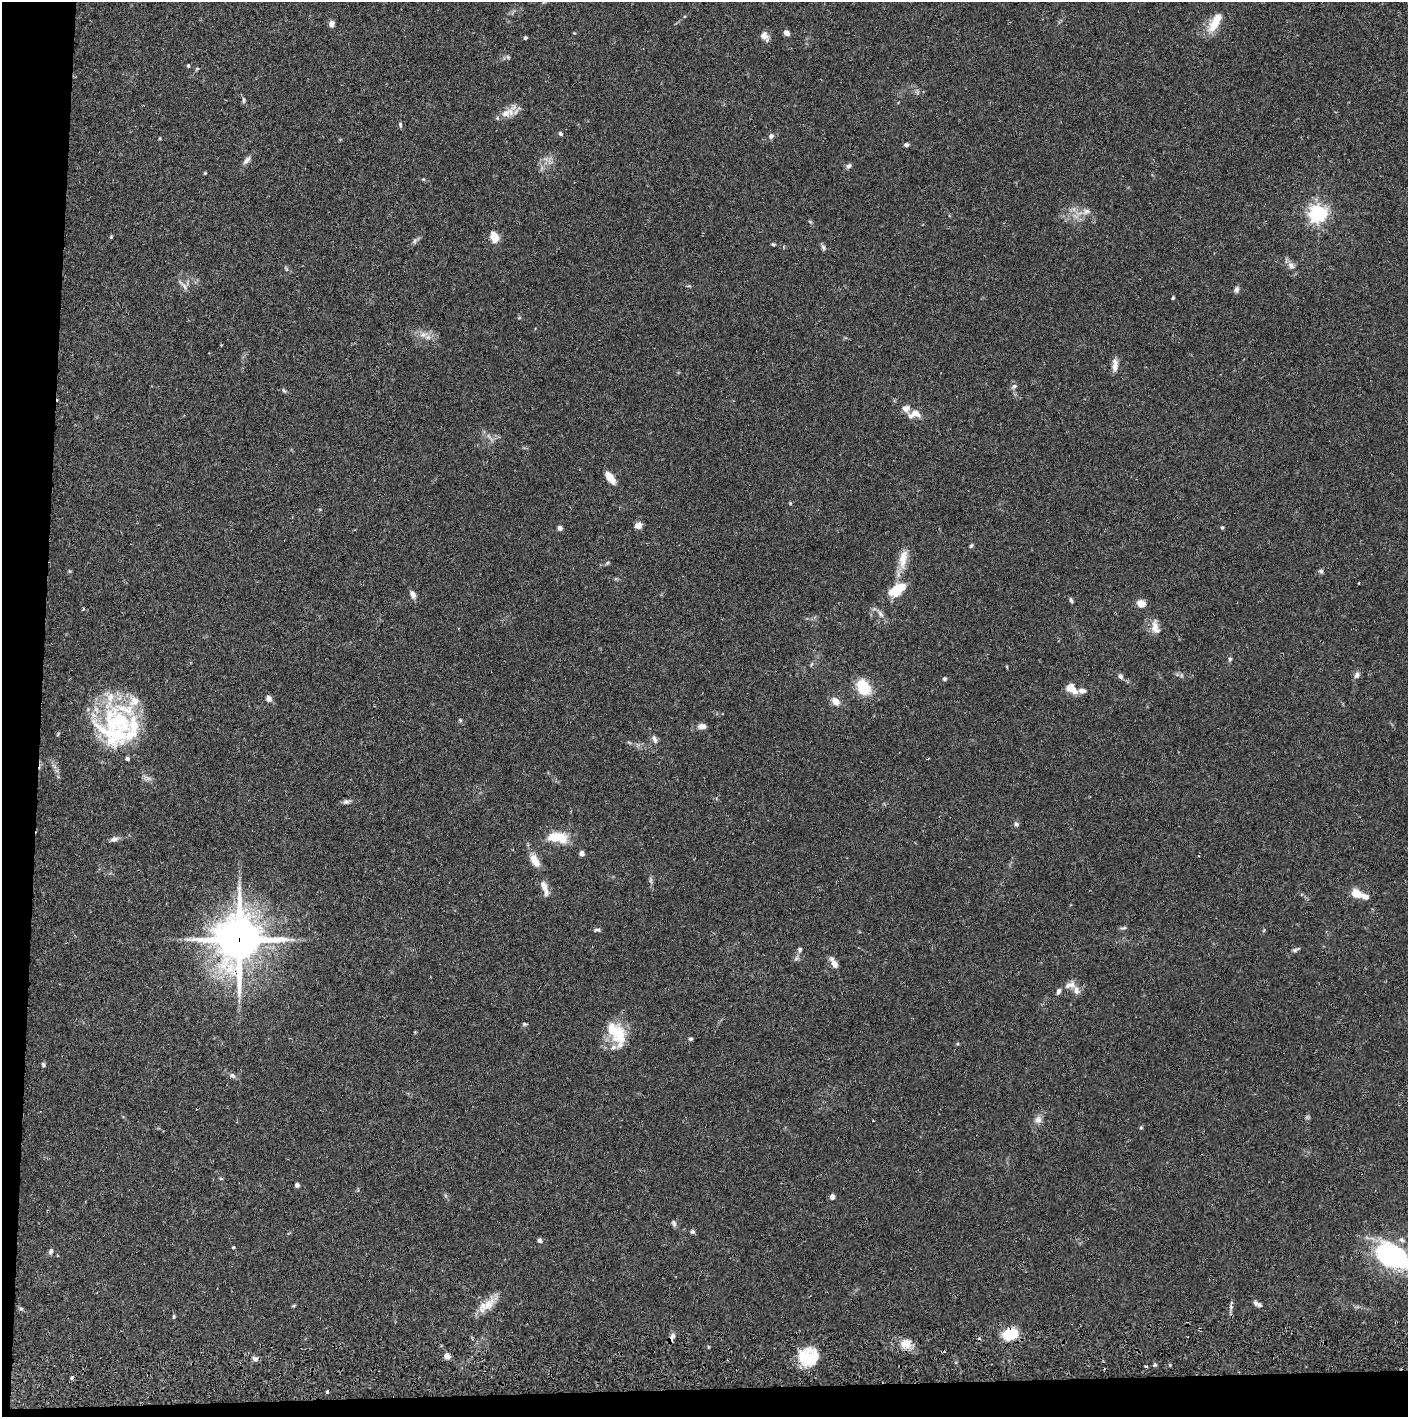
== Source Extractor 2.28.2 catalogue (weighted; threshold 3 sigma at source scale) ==
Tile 7 of 3 x 3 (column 1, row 3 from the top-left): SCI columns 4-1409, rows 57-1471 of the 4228 x 4360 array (HDU 1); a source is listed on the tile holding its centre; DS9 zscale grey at full resolution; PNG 1410 x 1419 px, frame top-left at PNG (2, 2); no overlay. Shown black and unused: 5% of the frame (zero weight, under 2 of 3 exposures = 3% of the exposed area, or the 3 px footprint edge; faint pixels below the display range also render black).
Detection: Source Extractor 2.28.2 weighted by HDU 2 'WHT'; one run over the whole footprint, this tile lists its part. Background 0.0687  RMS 0.0048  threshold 0.0217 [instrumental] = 3 sigma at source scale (4.5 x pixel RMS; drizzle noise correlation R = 1.50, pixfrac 1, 0.05/0.05 arcsec/px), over >= 5 px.
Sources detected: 135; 1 too faint to see at this stretch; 1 inside a brighter object's white glare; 3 cosmic-ray / hot-pixel residue — not listed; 16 inside a brighter listed object's ellipse — not listed separately; the other 114 listed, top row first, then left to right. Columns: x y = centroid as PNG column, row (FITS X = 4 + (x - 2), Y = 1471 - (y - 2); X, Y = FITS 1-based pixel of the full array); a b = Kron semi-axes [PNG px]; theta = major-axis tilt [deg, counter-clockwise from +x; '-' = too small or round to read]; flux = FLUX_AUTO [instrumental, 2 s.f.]
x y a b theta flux
332 24 6 6 - 2.4
1214 25 21 10 60 9.2
786 33 6 5 - 2.2
764 36 11 8 -51 3.2
525 38 4 3 - 0.73
508 57 6 4 -45 0.69
188 66 5 4 - 0.6
197 69 6 4 1 0.53
244 100 9 4 -86 0.94
506 113 15 11 29 5.4
400 124 8 4 -66 0.78
560 134 5 5 - 1
771 136 7 6 - 1.6
906 145 5 4 - 1.1
247 160 13 6 50 2.2
849 166 7 6 - 1.2
205 173 4 3 - 0.46
423 179 6 4 -17 0.55
1086 211 12 8 11 2.9
1318 213 6 6 - 210
810 222 6 3 -19 0.51
111 237 5 4 - 0.5
494 237 9 7 -72 7.8
773 244 5 4 - 0.66
823 247 9 5 -68 1.1
1291 265 11 7 -46 2.5
184 286 12 5 -54 2
1236 289 8 6 75 1.4
1173 298 4 3 - 0.57
519 318 5 3 - 0.46
423 335 12 7 7 3.4
1115 365 18 7 88 3.2
1014 386 8 6 37 1.2
284 391 8 4 -54 0.75
914 414 17 10 12 4.8
610 477 15 7 -54 5.6
790 503 5 4 - 0.47
320 509 5 3 - 0.44
638 525 8 6 21 3.1
560 528 5 5 - 1.6
1222 528 4 4 - 0.62
971 546 6 4 70 0.8
903 559 28 11 80 7.9
607 563 6 4 45 0.66
1321 571 6 5 - 0.98
1359 583 3 2 - 0.4
897 590 19 11 34 12
413 594 10 6 -61 2.3
1071 600 8 4 -70 0.88
1141 603 8 7 - 4.6
83 609 5 2 - 0.44
881 614 11 6 -53 2
1155 627 20 10 -76 4.4
1230 659 6 5 - 0.87
1181 675 7 4 89 0.77
1357 675 9 6 64 1.6
1121 676 7 6 - 1.3
945 679 5 5 - 0.78
863 687 15 11 -62 17
1072 689 14 9 -42 5.4
269 698 8 6 -58 2.3
835 701 11 8 -43 3.6
460 720 6 4 -46 0.63
117 721 66 32 11 49
702 726 9 6 2 2.7
655 739 10 6 -64 1.8
127 758 3 3 - 2.2
346 801 11 6 14 1.5
1016 824 7 5 -62 1
557 837 25 12 -7 12
114 839 10 6 17 1.9
582 853 5 5 - 1.7
535 860 18 9 -60 5.5
651 880 8 4 90 1.1
545 888 24 7 -70 4.2
1357 894 13 8 -23 7.2
1124 928 10 3 9 0.76
597 930 9 4 0 1
239 940 18 16 84 1600
800 949 7 5 67 1.1
1295 950 6 6 - 0.96
796 959 7 4 19 0.92
834 963 13 6 -60 3.5
1070 985 18 9 5 3.6
524 1024 6 4 -14 0.74
618 1032 21 11 -79 20
690 1039 6 4 26 0.82
43 1064 6 4 -73 0.81
232 1076 9 6 -23 1.5
1038 1120 11 9 70 2.7
1141 1128 5 3 - 0.52
297 1185 5 5 - 1.4
832 1197 4 4 - 2.6
674 1223 8 6 -71 1.1
693 1232 5 5 - 1.1
540 1240 5 4 - 1.3
233 1247 4 3 - 0.48
50 1251 7 5 72 1.2
1392 1256 40 22 -30 63
488 1305 33 10 46 7.6
1259 1305 7 6 - 1.2
1231 1307 7 5 90 1.2
21 1309 6 4 -1 0.68
174 1317 6 4 89 0.62
1010 1334 11 8 21 24
672 1338 12 5 63 2.5
473 1339 4 4 - 0.6
906 1344 14 12 -26 5.9
447 1356 4 4 - 5.5
805 1357 22 17 63 15
255 1359 7 6 - 1.5
1155 1365 5 4 - 0.75
72 1378 3 3 - 2.1
327 1392 3 3 - 0.97
Overlapping masked pixels (flux is a lower limit): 4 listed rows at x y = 239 940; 1010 1334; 672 1338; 805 1357
Isophote crosses this tile's border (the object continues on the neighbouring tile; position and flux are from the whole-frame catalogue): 1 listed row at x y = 1392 1256